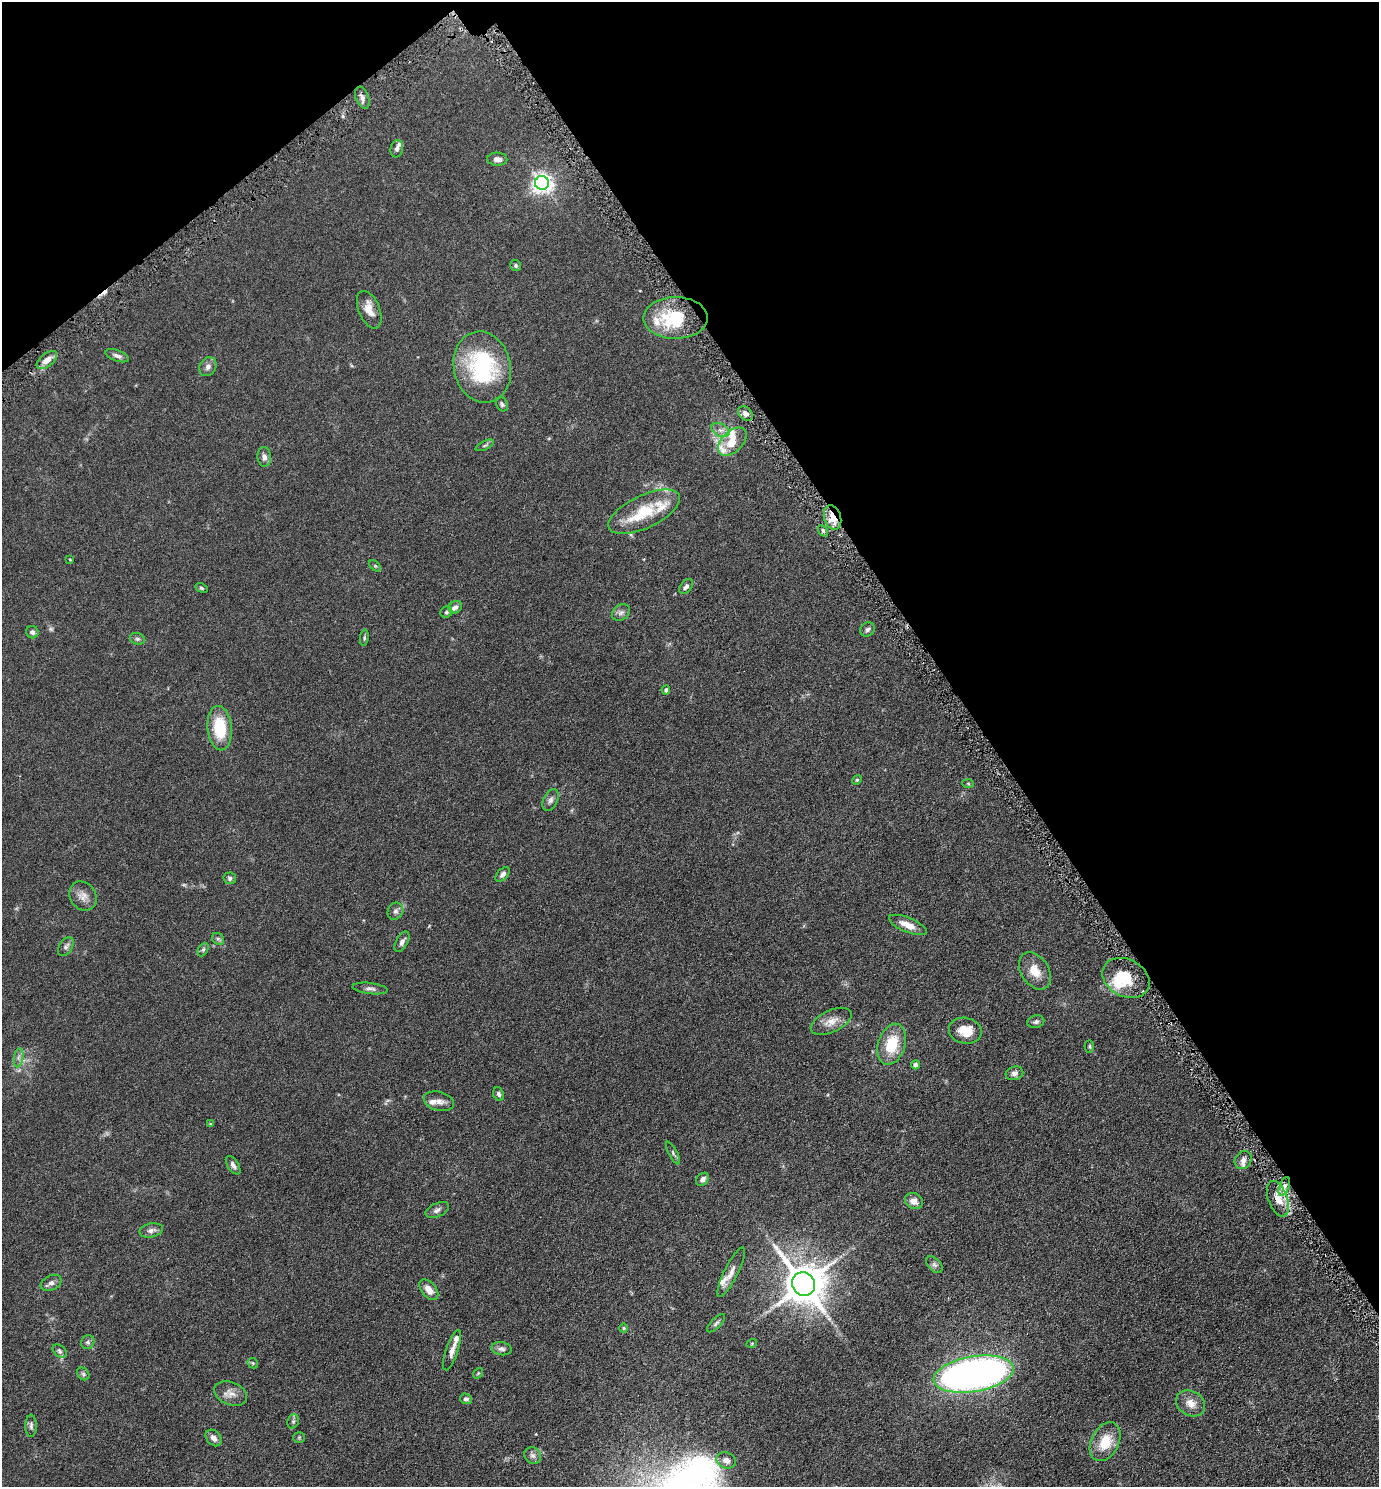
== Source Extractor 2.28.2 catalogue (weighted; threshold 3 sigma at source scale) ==
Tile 3 of 4 x 4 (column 3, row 1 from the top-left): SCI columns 2911-4287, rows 4471-5955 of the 5961 x 5968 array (HDU 1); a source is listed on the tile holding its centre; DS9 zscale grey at full resolution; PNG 1381 x 1489 px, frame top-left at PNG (2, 2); each listed source drawn as its Kron ellipse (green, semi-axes under 4 px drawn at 4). Shown black and unused: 33% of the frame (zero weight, under 3 of 6 exposures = <1% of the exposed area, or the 3 px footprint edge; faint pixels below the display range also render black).
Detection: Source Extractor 2.28.2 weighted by HDU 2 'WHT'; one run over the whole footprint, this tile lists its part. Background 0.0673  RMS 0.006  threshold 0.0247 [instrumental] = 3 sigma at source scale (4.09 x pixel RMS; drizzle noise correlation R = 1.36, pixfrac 0.8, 0.05/0.05 arcsec/px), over >= 5 px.
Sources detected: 108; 1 too faint to see at this stretch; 1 inside a brighter object's white glare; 1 cosmic-ray / hot-pixel residue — neither listed nor drawn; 11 inside a brighter listed object's ellipse — not listed separately; the other 94 listed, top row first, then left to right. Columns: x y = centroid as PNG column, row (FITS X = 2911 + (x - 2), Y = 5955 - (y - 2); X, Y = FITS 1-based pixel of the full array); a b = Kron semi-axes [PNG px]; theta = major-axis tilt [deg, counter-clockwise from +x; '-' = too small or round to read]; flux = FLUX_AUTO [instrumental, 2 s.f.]
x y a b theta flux
362 98 11 6 -69 2.3
397 149 9 6 78 1.5
497 159 10 6 -1 2.4
542 183 7 7 - 270
516 265 6 5 - 0.9
369 310 20 10 -68 5.8
676 318 32 21 1 25
117 356 12 5 -19 1.8
47 360 12 6 38 4.2
208 367 10 8 58 2.2
482 367 36 28 -77 53
502 404 7 5 -61 1.1
745 413 8 6 -45 2.2
720 430 10 6 -25 2.3
732 442 17 10 44 7.5
485 445 10 3 26 0.81
264 457 10 7 -87 2.3
644 512 39 16 25 19
833 517 12 8 -71 9.2
823 531 6 4 -56 0.75
70 559 4 3 - 0.37
375 566 7 4 -44 0.66
686 586 8 5 51 1.6
201 588 6 4 -27 0.7
455 607 7 6 - 1.7
446 612 6 5 - 0.89
621 612 10 7 38 1.9
867 629 8 6 41 1.3
32 632 6 6 - 1.5
364 638 8 4 83 0.81
137 639 8 5 -20 1.1
666 690 4 4 - 1
220 728 22 12 -85 21
857 780 5 4 - 0.61
968 783 6 4 -2 0.55
550 800 12 7 64 2
503 874 9 5 47 1.5
230 878 6 6 - 1.2
83 896 15 13 -54 4.3
395 911 9 7 59 1.9
908 925 20 7 -22 5.9
218 939 6 5 - 0.99
402 942 11 6 61 1.9
66 947 10 6 57 1.7
203 949 7 5 63 0.94
1035 971 20 14 -57 7.7
1126 978 25 18 -28 15
370 988 17 5 -6 2
831 1021 22 11 25 5.6
1036 1022 8 6 13 1.4
965 1031 16 13 -11 9.1
892 1044 21 13 72 16
1089 1046 6 4 89 0.74
19 1058 9 4 81 1.5
915 1065 4 4 - 1.6
1014 1073 9 6 15 2
499 1094 7 5 -67 1.2
439 1101 15 9 -15 3.2
210 1124 4 4 - 0.42
673 1153 12 4 -62 1
1243 1160 9 8 - 2.2
233 1165 10 5 -57 1.9
703 1179 7 5 49 1.9
1284 1186 10 5 69 2.5
1278 1199 18 9 -70 6.9
914 1201 9 7 -28 4
437 1210 12 6 23 1.9
151 1230 12 7 13 2.3
934 1265 10 6 -44 1.5
731 1272 27 7 63 4.1
51 1283 11 7 25 2.1
804 1284 12 11 - 1600
429 1290 12 7 -50 4
716 1323 12 5 45 1.3
624 1328 4 4 - 0.54
88 1342 7 6 - 1.1
752 1343 5 3 - 0.43
502 1349 10 6 -12 1.8
452 1350 21 6 71 3.3
59 1351 8 5 -42 1.1
253 1363 5 4 - 0.73
478 1373 6 4 54 0.54
83 1374 7 5 -47 1
974 1374 40 17 9 260
231 1393 17 11 -21 4.5
466 1399 6 5 - 1.4
1191 1403 15 12 -33 5.2
293 1421 7 5 69 1.1
31 1426 11 6 90 1.7
299 1437 5 5 - 0.72
214 1438 9 6 -48 2.8
1105 1442 20 14 63 13
533 1455 9 7 -42 2
726 1460 10 7 -22 2.8
Overlapping masked pixels (flux is a lower limit): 2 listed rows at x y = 833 517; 1278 1199